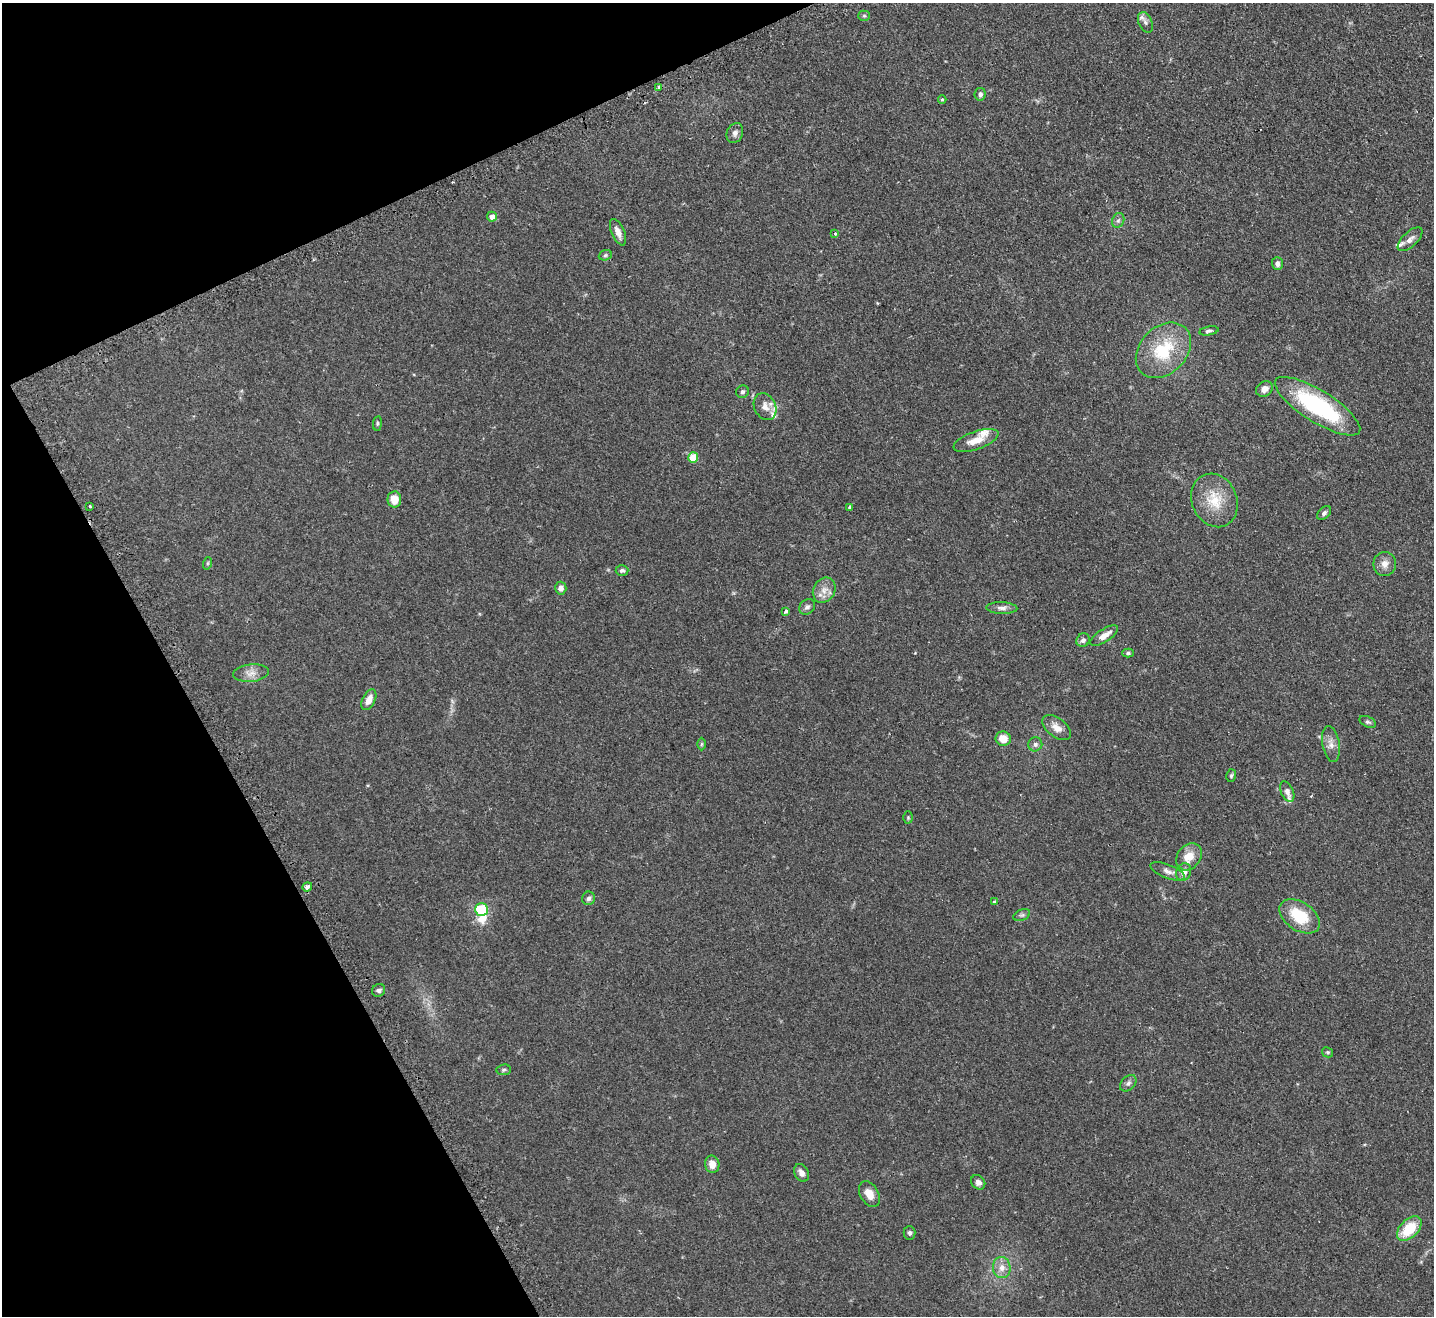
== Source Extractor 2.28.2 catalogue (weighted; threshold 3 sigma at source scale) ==
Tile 5 of 4 x 4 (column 1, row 2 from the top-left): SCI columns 37-1468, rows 2828-4141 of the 5799 x 5790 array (HDU 1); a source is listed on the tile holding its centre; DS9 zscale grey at full resolution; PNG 1436 x 1318 px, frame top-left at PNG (2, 3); each listed source drawn as its Kron ellipse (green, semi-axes under 4 px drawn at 4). Shown black and unused: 22% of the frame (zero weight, under 2 of 3 exposures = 4% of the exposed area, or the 3 px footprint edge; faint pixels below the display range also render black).
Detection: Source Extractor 2.28.2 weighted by HDU 2 'WHT'; one run over the whole footprint, this tile lists its part. Background 0.11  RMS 0.0074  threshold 0.0335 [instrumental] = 3 sigma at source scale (4.5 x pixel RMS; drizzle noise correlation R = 1.50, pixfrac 1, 0.05/0.05 arcsec/px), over >= 5 px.
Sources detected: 75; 1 inside a brighter object's white glare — neither listed nor drawn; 5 inside a brighter listed object's ellipse — not listed separately; the other 69 listed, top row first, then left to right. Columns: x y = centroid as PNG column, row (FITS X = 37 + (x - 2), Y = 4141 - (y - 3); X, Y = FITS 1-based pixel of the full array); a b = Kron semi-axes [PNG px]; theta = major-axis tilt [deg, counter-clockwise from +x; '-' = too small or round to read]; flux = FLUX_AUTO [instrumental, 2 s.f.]
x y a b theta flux
864 16 5 5 - 1
1145 22 11 6 -67 2.8
659 88 4 3 - 2.7
980 94 6 5 - 2.2
942 99 4 4 - 0.83
735 133 10 8 66 2.9
492 217 5 5 - 4.2
1118 220 8 6 67 1.9
618 232 14 6 -67 5
835 234 3 3 - 0.9
1410 239 15 7 43 3.7
605 255 7 5 22 1.2
1277 264 6 5 - 2.6
1209 331 10 4 10 1.5
1163 350 31 23 46 34
1264 389 9 7 38 4.4
743 392 6 6 - 1.7
1317 406 49 15 -32 81
765 407 14 10 -64 5.7
377 423 7 4 82 0.96
976 440 23 9 19 9.9
693 457 5 5 - 21
394 499 8 7 - 9.6
1214 500 27 22 -66 21
90 506 3 2 - 0.74
850 507 3 3 - 2.5
1324 513 8 5 46 1.8
208 563 6 4 71 0.89
1385 564 12 11 - 5.1
622 570 6 5 - 1.6
561 588 6 5 - 3.5
824 590 13 10 59 6.1
807 607 9 7 42 2.4
1002 608 15 6 -2 3
786 611 4 3 - 2.7
1104 635 16 6 33 6.1
1083 640 7 6 - 2.3
1128 653 5 4 - 1.3
251 673 18 8 6 5.6
369 700 11 6 64 6
1368 722 9 5 -25 1.5
1057 728 16 9 -38 6.2
1003 739 7 7 - 8.8
701 744 6 4 89 0.81
1035 744 7 7 - 2.2
1331 744 18 8 -80 5.2
1231 776 6 5 - 1.1
1287 792 11 6 -65 3.4
908 817 6 5 - 1
1189 857 14 11 51 11
1168 871 18 7 -21 4.1
1184 872 9 7 69 5.5
307 887 5 4 - 3.3
588 898 7 6 - 1.9
994 902 3 3 - 0.99
481 910 6 6 - 29
1022 915 8 5 24 1.7
1300 916 22 14 -34 26
379 990 7 6 - 1.7
1327 1052 6 5 - 1.1
504 1070 7 5 5 1.3
1128 1083 10 6 45 2.2
712 1164 9 7 -79 6.2
801 1173 9 6 -60 4.1
978 1182 8 6 -49 2.8
869 1194 14 9 -59 7.2
1409 1229 15 9 44 21
909 1233 7 6 - 1.6
1002 1268 10 9 - 5.3